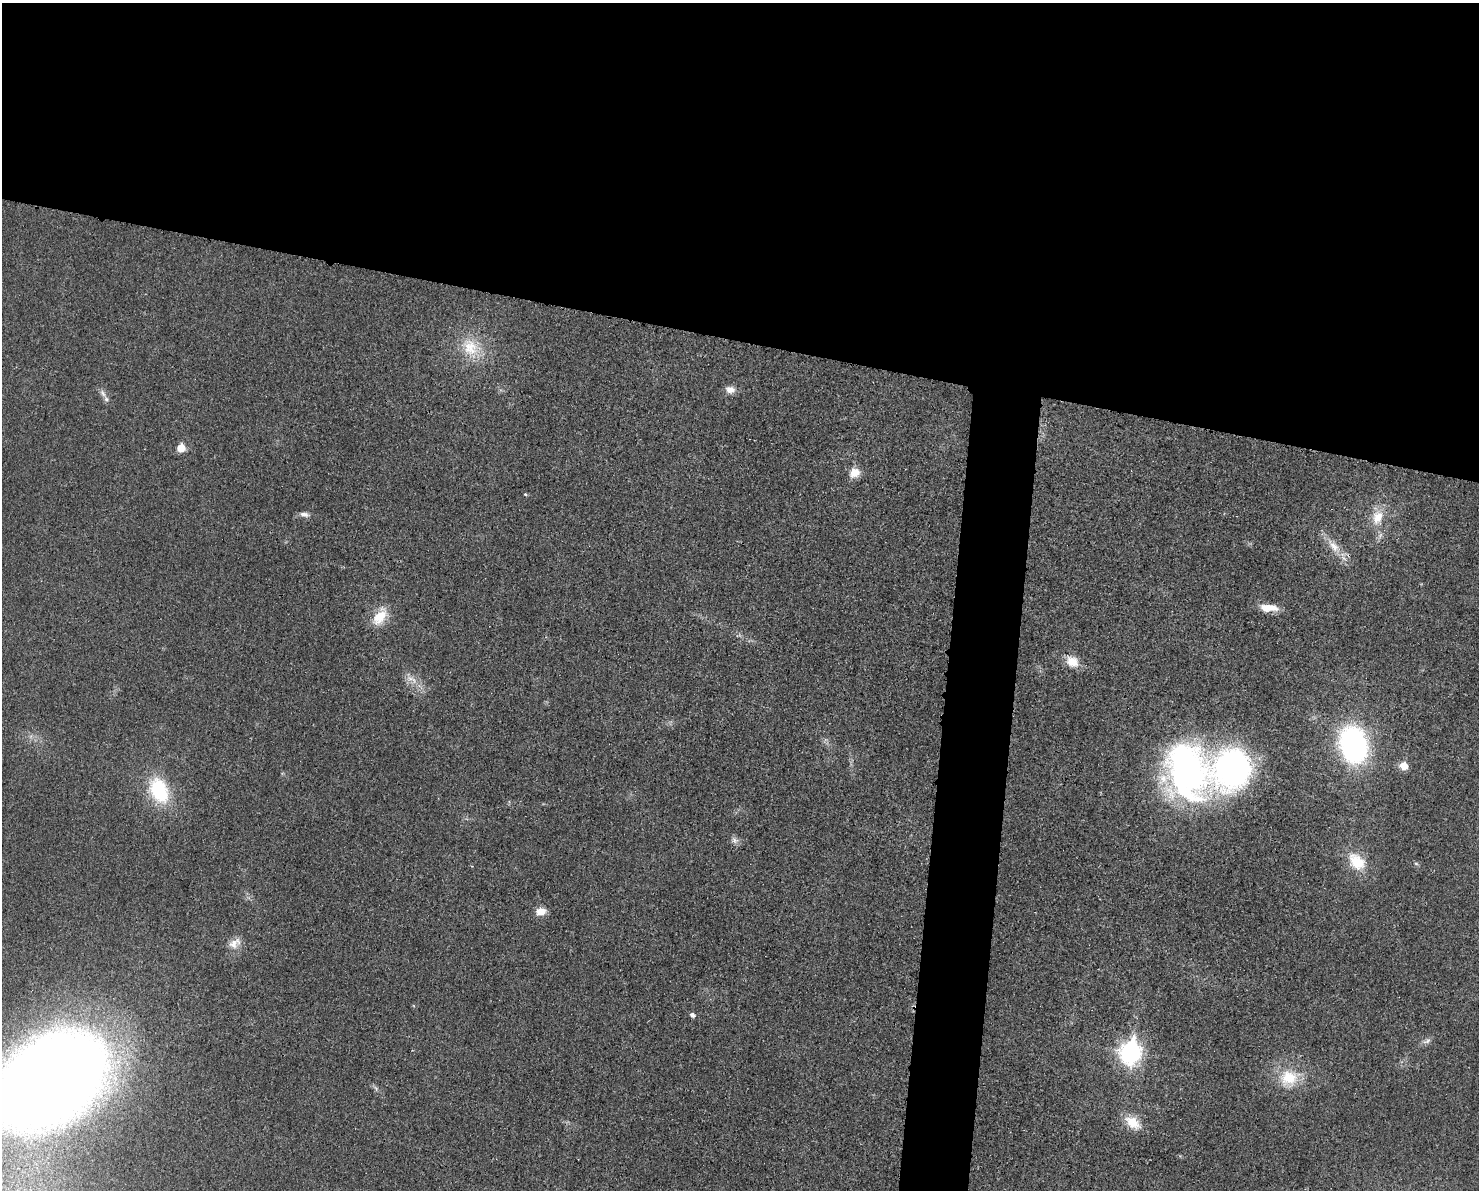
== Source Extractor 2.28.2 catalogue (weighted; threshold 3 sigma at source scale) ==
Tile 2 of 3 x 4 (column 2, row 1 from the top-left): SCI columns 1608-3084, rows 3582-4769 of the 4804 x 4790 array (HDU 1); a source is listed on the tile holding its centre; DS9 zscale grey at full resolution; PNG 1481 x 1192 px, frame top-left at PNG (2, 3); no overlay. Shown black and unused: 32% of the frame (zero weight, under 3 of 4 exposures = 2% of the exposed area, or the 3 px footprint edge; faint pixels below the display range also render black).
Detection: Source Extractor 2.28.2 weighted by HDU 2 'WHT'; one run over the whole footprint, this tile lists its part. Background 0.0257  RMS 0.006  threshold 0.0271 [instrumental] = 3 sigma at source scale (4.5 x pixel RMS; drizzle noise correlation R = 1.50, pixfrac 1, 0.05/0.05 arcsec/px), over >= 5 px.
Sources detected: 30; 1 inside a brighter listed object's ellipse — not listed separately; the other 29 listed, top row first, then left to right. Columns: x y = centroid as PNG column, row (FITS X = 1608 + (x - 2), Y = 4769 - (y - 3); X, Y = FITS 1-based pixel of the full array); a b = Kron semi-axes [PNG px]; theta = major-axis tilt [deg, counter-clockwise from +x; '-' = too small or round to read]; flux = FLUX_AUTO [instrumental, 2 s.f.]
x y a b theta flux
470 347 30 23 -41 23
730 390 12 9 -15 4.5
103 393 13 6 -53 2.6
181 448 6 5 - 14
854 473 13 11 34 7.5
525 494 5 3 - 0.8
304 514 13 6 -8 2.9
1378 517 21 15 71 12
1334 546 25 11 -48 10
1269 608 22 8 -3 9.2
380 617 25 14 56 14
1072 661 16 12 -38 9.5
410 679 11 8 -20 4.4
1353 745 32 24 -75 130
1404 766 6 5 - 12
1233 768 31 28 72 210
1186 770 67 49 -75 200
159 791 28 18 -66 44
734 840 11 8 -39 2.6
1357 862 20 14 -44 20
1416 863 6 4 -2 0.81
541 911 11 8 14 6.5
235 943 18 11 31 6.4
692 1015 5 4 - 2.2
1427 1041 13 7 21 2.5
1131 1052 10 9 - 300
1289 1078 26 24 11 23
50 1080 73 49 34 1600
1133 1123 22 13 -36 12
Overlapping masked pixels (flux is a lower limit): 1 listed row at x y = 1334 546
Isophote crosses this tile's border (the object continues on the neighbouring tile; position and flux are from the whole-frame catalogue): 1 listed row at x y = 50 1080